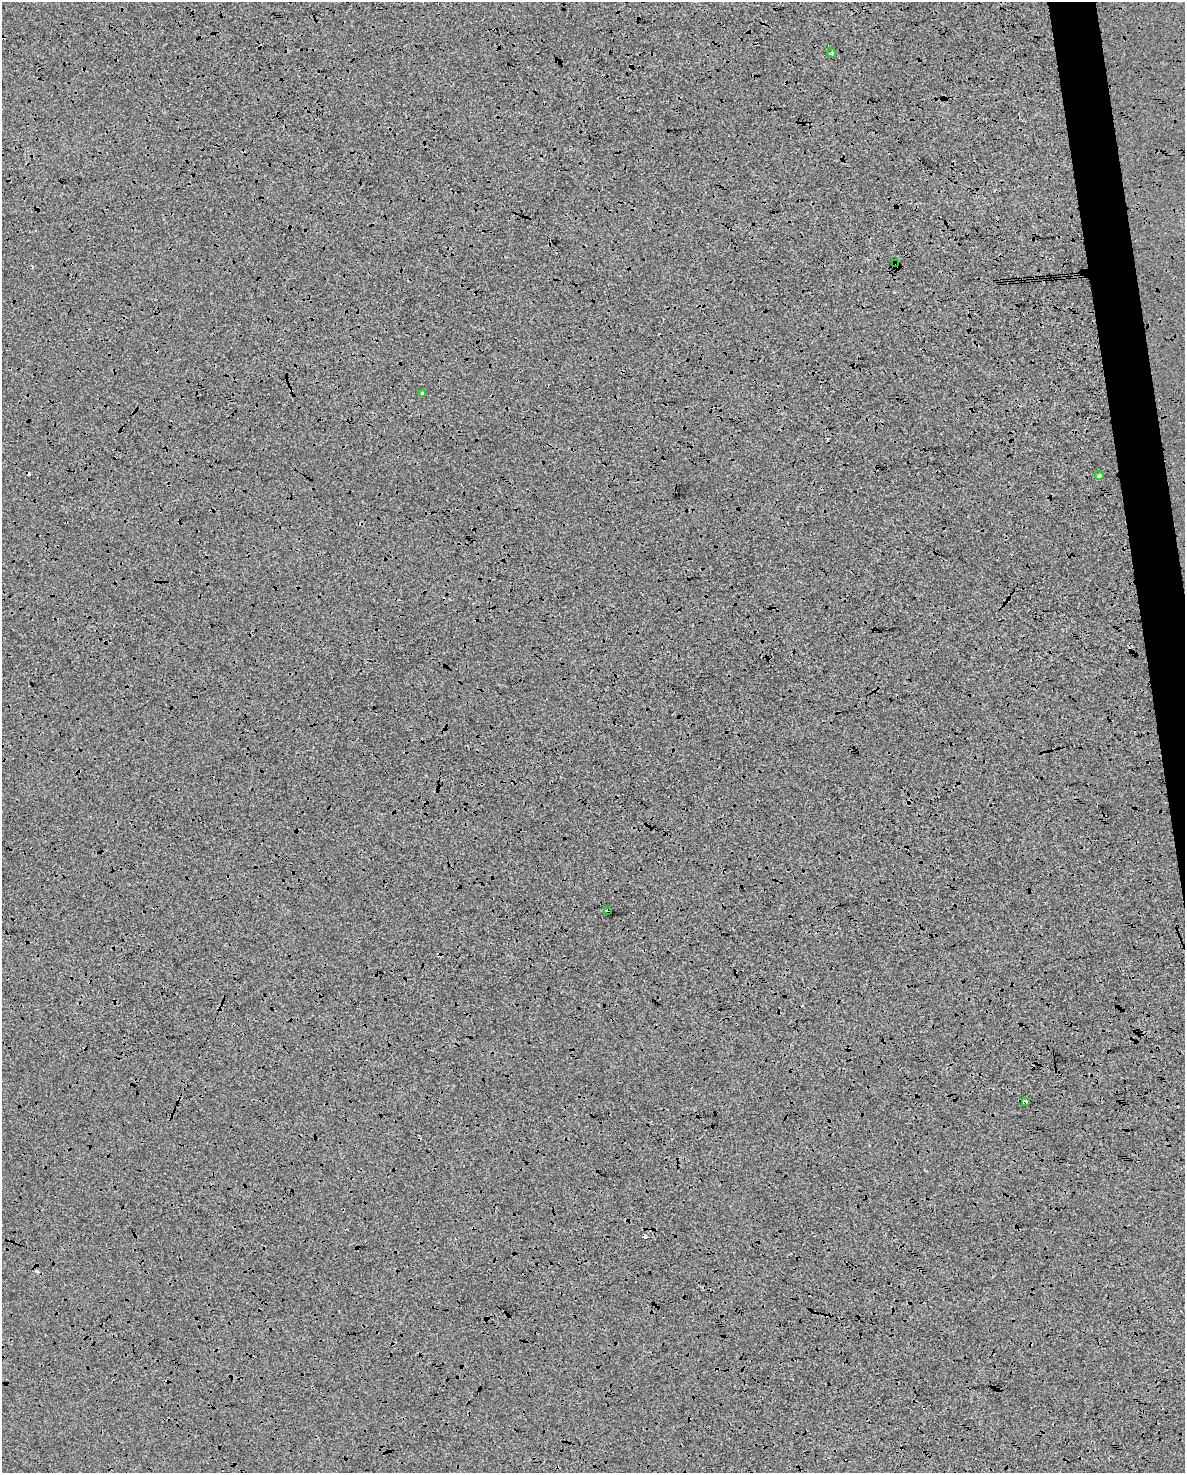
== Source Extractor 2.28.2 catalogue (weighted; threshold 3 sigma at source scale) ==
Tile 6 of 4 x 3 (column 2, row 2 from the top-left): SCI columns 1184-2366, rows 1536-3006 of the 4734 x 4497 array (HDU 1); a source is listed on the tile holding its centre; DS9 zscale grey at full resolution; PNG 1187 x 1475 px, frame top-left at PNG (2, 2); each listed source drawn as its Kron ellipse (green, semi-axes under 4 px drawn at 4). Shown black and unused: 3% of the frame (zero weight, under 3 of 4 exposures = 2% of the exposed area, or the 3 px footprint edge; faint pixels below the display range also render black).
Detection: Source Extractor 2.28.2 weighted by HDU 2 'WHT'; one run over the whole footprint, this tile lists its part. Background 1.83e-04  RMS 0.0065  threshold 0.0294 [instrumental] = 3 sigma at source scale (4.5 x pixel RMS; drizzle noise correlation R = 1.50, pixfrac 1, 0.0396/0.0396 arcsec/px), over >= 5 px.
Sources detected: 12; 6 cosmic-ray / hot-pixel residue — neither listed nor drawn; the other 6 listed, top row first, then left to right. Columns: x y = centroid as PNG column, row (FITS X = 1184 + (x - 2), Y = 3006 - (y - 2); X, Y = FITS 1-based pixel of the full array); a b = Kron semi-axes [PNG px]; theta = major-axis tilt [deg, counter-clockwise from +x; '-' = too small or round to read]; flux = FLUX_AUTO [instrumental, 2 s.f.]
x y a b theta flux
832 53 5 3 - 0.69
896 264 4 2 - 0.82
422 393 4 4 - 4
1099 476 5 5 - 1
608 910 3 3 - 1.4
1025 1101 4 4 - 5.7
Overlapping masked pixels (flux is a lower limit): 3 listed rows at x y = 896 264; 608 910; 1025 1101